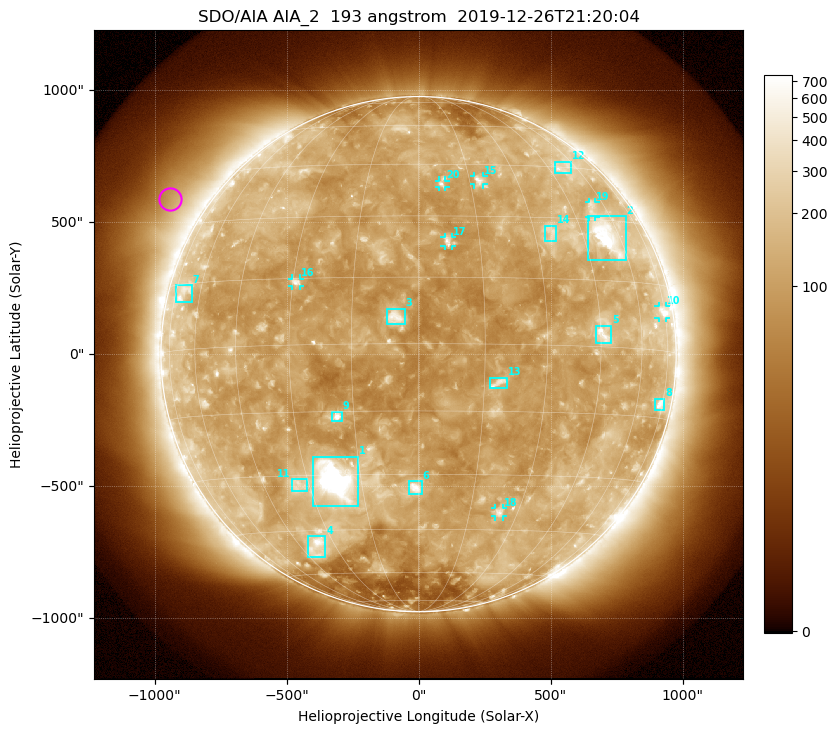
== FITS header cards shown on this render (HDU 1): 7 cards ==
TELESCOP= 'SDO/AIA'
INSTRUME= 'AIA_2'
WAVELNTH=                  193
WAVEUNIT= 'angstrom'
DATE-OBS= '2019-12-26T21:20:04.83'
CTYPE1  = 'HPLN-TAN'
CTYPE2  = 'HPLT-TAN'

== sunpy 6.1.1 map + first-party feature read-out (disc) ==
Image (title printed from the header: SDO/AIA AIA_2  193 angstrom  2019-12-26T21:20:04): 1024 x 1024 px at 2.4 arcsec/px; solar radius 976 arcsec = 407 px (full disc in frame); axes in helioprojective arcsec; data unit not stated in the header (colour bar unlabelled)
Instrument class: DISC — disc imager (sunpy class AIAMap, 193 A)
Bright regions (active regions / flare kernels): reference = the median radial profile (limb darkening/brightening removed); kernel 9 px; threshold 5 sigma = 170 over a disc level ~117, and >= 1.15x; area >= 12 px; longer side >= 10 px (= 24 arcsec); searched inside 0.97 R_sun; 27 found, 20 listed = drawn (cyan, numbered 1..; 7 of them under ~33 arcsec drawn as corner ticks so the feature stays visible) (cap 20 boxes per figure: the strongest are kept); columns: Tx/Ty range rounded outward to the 5 arcsec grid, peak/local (2 s.f.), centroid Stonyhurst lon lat
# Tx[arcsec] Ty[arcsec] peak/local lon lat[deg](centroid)
1 -400..-230 -575..-385 19 -22 -31
2 640..785 355..525 8.5 +54 +26
3 -120..-50 110..175 6.4 -5 +6
4 -420..-350 -770..-685 5.1 -37 -50
5 670..730 40..110 5.6 +46 +3
6 -35..15 -530..-480 7.6 -1 -33
7 -920..-860 200..265 3.1 -69 +13
8 895..930 -210..-165 4.5 +73 -12
9 -330..-290 -255..-215 7.3 -19 -16
10 910..935 135..185 4.6 +73 +9
11 -480..-420 -520..-470 3.1 -33 -32
12 515..580 685..730 3 +52 +45
13 270..335 -130..-85 4.7 +18 -9
14 480..520 425..490 3 +35 +26
15 210..245 640..675 4.5 +18 +40
16 -480..-445 260..285 5.1 -29 +14
17 95..125 410..445 4.4 +7 +24
18 290..320 -615..-580 3.9 +24 -40
19 645..670 520..575 2.6 +53 +33
20 75..100 630..660 4.1 +7 +39
Off-limb structures (1.02-1.3 R_sun): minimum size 162 px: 4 found; the strongest spans PA ~35..80 deg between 1.05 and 1.3 R_sun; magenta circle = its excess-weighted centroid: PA ~60 deg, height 1.14 R_sun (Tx ~-940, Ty ~590 arcsec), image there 2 x the reference